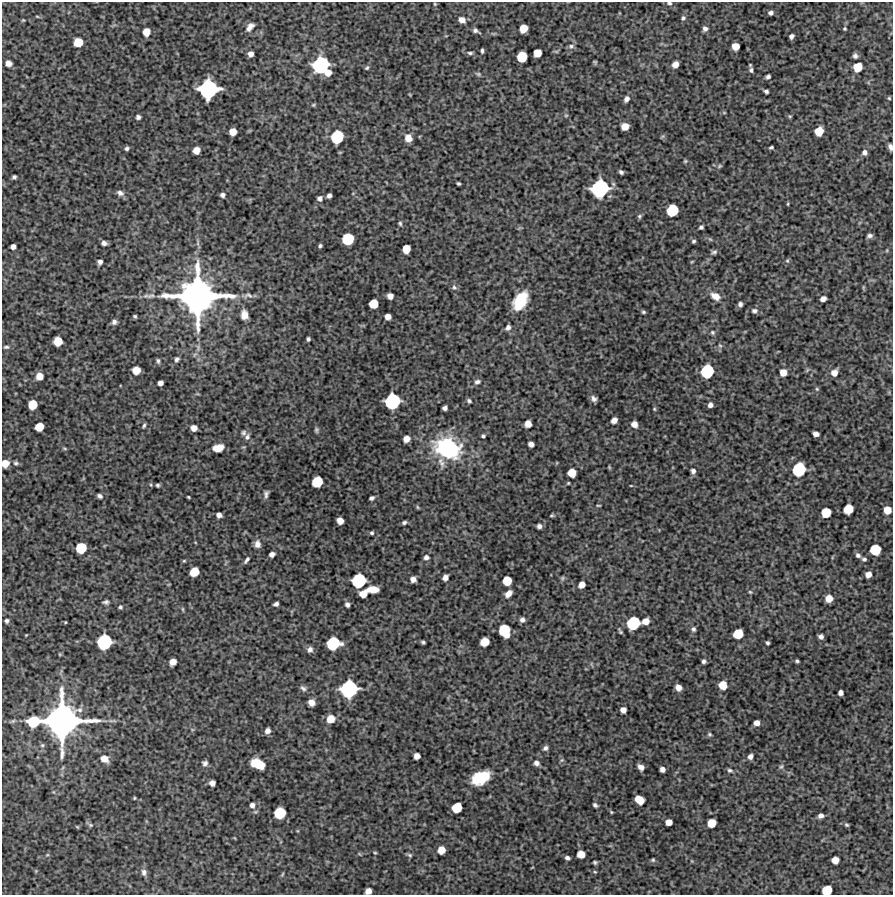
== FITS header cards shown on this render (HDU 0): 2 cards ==
NAXIS1  =                  891 /Length X axis
NAXIS2  =                  893 /Length Y axis

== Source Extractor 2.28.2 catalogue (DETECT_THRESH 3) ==
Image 891 x 893 px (HDU 0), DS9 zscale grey, 1 PNG px = 1 image px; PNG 895 x 897 px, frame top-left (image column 1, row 893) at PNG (2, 2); no overlay
Background 6160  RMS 310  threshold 940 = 3 sigma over >= 5 px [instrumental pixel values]
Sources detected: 264; all 264 listed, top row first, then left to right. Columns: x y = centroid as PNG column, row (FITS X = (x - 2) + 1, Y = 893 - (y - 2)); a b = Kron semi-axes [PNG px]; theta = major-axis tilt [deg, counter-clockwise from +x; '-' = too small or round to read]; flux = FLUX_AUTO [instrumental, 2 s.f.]
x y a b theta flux
669 3 6 4 -3 3.8e+04
435 4 4 4 - 1.9e+04
771 13 5 4 - 6.4e+04
37 16 5 3 - 1.7e+04
683 18 6 5 - 4.2e+04
23 20 3 3 - 1.7e+04
462 20 6 5 - 1.4e+05
250 27 12 6 49 1.2e+05
523 28 7 6 - 3.0e+05
705 29 6 5 - 7.4e+04
845 29 4 4 - 2.4e+04
476 31 7 4 -27 6.3e+04
146 32 7 6 - 2.4e+05
791 36 5 4 - 6.6e+04
78 42 7 7 - 3.6e+05
571 46 8 6 3 6.0e+04
736 46 6 6 - 2.3e+05
482 51 4 3 - 3.8e+04
556 51 6 4 -19 2.6e+04
470 53 6 4 -1 4.3e+04
537 53 6 6 - 2.6e+05
250 54 5 5 - 1.1e+05
855 56 5 5 - 5.3e+04
522 57 8 7 - 5.6e+05
595 62 5 4 - 2.7e+04
8 63 5 5 - 1.3e+05
675 64 6 5 - 1.5e+05
321 65 13 12 - 1.6e+06
858 67 8 7 - 3.9e+05
367 68 6 4 52 3.4e+04
751 70 7 5 87 5.6e+04
328 72 7 7 - 1.8e+05
478 74 8 4 -24 3.6e+04
768 76 5 4 - 5.8e+04
208 89 14 13 - 2.1e+06
766 91 4 3 - 4.7e+04
889 98 4 4 - 2.2e+04
627 99 6 4 57 8.7e+04
313 105 5 4 - 2.6e+04
724 113 5 3 - 2.0e+04
566 115 6 4 1 2.6e+04
790 116 5 4 - 2.4e+04
138 117 4 4 - 6.0e+04
625 126 6 6 - 2.3e+05
819 131 7 6 - 3.5e+05
233 132 6 6 - 2.2e+05
337 137 10 9 - 9.0e+05
662 137 6 4 20 2.5e+04
408 138 8 7 - 1.8e+05
771 147 4 3 - 3.3e+04
890 147 6 4 -71 6.9e+04
127 148 5 4 - 4.5e+04
196 150 6 6 - 2.0e+05
864 152 5 5 - 7.2e+04
685 161 5 4 - 2.6e+04
719 166 6 5 - 3.1e+04
621 172 4 4 - 5.3e+04
14 177 4 4 - 4.6e+04
458 183 4 3 - 3.3e+04
600 188 13 12 - 1.8e+06
120 193 9 6 -26 8.4e+04
222 195 4 4 - 6.7e+04
329 196 4 4 - 7.4e+04
320 198 5 5 - 7.6e+04
788 204 5 3 - 2.0e+04
672 210 9 8 - 7.0e+05
639 216 6 5 - 3.6e+04
400 223 5 4 - 3.3e+04
701 227 4 4 - 4.8e+04
870 236 6 4 8 6.4e+04
348 239 9 8 - 7.4e+05
710 239 5 4 - 2.5e+04
694 241 4 3 - 3.4e+04
104 243 5 4 - 7.9e+04
13 246 5 4 - 9.7e+04
320 246 4 3 - 3.6e+04
406 249 7 6 - 2.9e+05
887 250 6 3 72 2.0e+04
714 252 8 5 15 4.7e+04
692 261 5 3 - 1.8e+04
787 261 5 5 - 2.9e+04
100 262 5 4 - 7.5e+04
454 287 7 6 - 5.3e+04
863 287 6 4 -72 2.2e+04
248 295 14 7 0 1.1e+05
151 296 14 6 12 9.8e+04
198 296 37 34 -2 7.8e+06
390 296 5 5 - 1.2e+05
715 296 11 7 -29 2.1e+05
823 299 5 4 - 1.0e+05
520 301 17 10 60 8.7e+05
373 304 7 7 - 3.7e+05
740 304 4 4 - 5.6e+04
754 311 8 6 5 6.7e+04
643 312 4 3 - 3.0e+04
244 315 8 6 -81 2.0e+05
135 316 4 3 - 3.0e+04
388 316 5 5 - 1.3e+05
114 322 6 5 - 6.8e+04
508 327 7 5 56 6.7e+04
712 332 6 5 - 3.9e+04
308 339 4 4 - 4.2e+04
58 341 7 7 - 3.7e+05
720 345 6 5 - 3.8e+04
6 347 6 4 0 3.7e+04
177 359 7 5 59 5.3e+04
158 361 6 4 -76 4.3e+04
136 370 6 6 - 2.6e+05
707 371 10 9 - 9.7e+05
783 372 7 7 - 1.9e+05
834 373 7 6 - 1.6e+05
39 376 6 6 - 2.1e+05
477 382 8 6 10 6.5e+04
160 383 5 4 - 1.0e+05
817 389 5 5 - 3.1e+04
594 399 7 5 -42 7.8e+04
392 401 11 10 - 1.4e+06
469 401 4 4 - 4.4e+04
33 405 7 7 - 3.9e+05
710 405 5 5 - 8.3e+04
445 408 5 4 - 6.9e+04
654 409 5 4 - 2.5e+04
614 420 6 5 - 1.2e+05
528 424 6 6 - 1.9e+05
634 424 6 6 - 1.4e+05
144 425 5 4 - 3.7e+04
39 427 7 6 - 3.2e+05
194 428 5 5 - 1.6e+05
316 430 6 5 - 3.7e+04
244 433 7 6 - 4.9e+04
816 434 5 4 - 9.5e+04
483 436 4 3 - 3.8e+04
247 437 8 6 69 6.4e+04
406 439 6 5 - 1.6e+05
531 444 5 5 - 1.1e+05
65 448 7 3 -19 2.5e+04
218 448 9 6 11 2.7e+05
447 448 27 20 -22 2.1e+06
441 462 17 8 -70 1.4e+05
5 463 7 6 - 2.2e+05
16 463 6 6 - 4.6e+04
609 467 5 4 - 2.1e+04
799 469 10 9 - 1.0e+06
693 471 5 5 - 6.6e+04
572 473 6 6 - 3.2e+05
317 482 8 7 - 6.1e+05
568 483 3 2 - 2.0e+04
151 485 5 3 - 2.1e+04
157 485 3 3 - 3.3e+04
631 486 4 3 - 1.6e+04
266 494 8 5 83 6.6e+04
100 496 5 4 - 5.6e+04
188 497 4 2 - 2.1e+04
372 498 5 4 - 5.5e+04
598 505 4 2 - 2.1e+04
417 507 6 4 -87 2.2e+04
848 509 7 7 - 4.3e+05
887 510 6 6 - 2.5e+05
826 513 7 7 - 4.3e+05
219 515 5 4 - 1.0e+05
552 515 5 3 - 2.6e+04
340 521 6 5 - 1.7e+05
404 522 4 4 - 4.7e+04
539 526 4 4 - 6.6e+04
372 533 4 4 - 3.6e+04
257 544 9 7 -87 1.3e+05
81 548 8 7 - 5.9e+05
875 550 8 8 - 5.6e+05
272 554 5 4 - 9.8e+04
858 555 6 5 - 6.2e+04
426 557 6 5 - 7.2e+04
864 559 4 4 - 4.3e+04
247 560 8 3 56 5.8e+04
184 561 5 4 - 2.3e+04
194 572 7 6 - 3.8e+05
868 574 5 5 - 1.4e+05
445 577 6 5 - 1.1e+05
562 578 6 5 - 3.3e+04
413 579 5 5 - 1.1e+05
359 580 10 10 - 1.1e+06
507 581 7 7 - 4.0e+05
582 585 6 5 - 1.6e+05
373 589 10 5 -1 3.0e+05
750 592 5 4 - 2.4e+04
363 594 7 6 - 2.2e+05
508 594 7 5 43 1.3e+05
829 598 6 6 - 2.2e+05
106 602 7 5 4 5.1e+04
276 604 5 4 - 6.3e+04
347 604 5 4 - 6.9e+04
120 607 5 5 - 3.8e+04
183 609 7 3 -81 2.4e+04
522 620 5 5 - 7.3e+04
7 621 4 3 - 4.0e+04
646 621 6 5 - 1.8e+05
65 622 3 2 - 1.7e+04
633 623 10 9 - 9.6e+05
693 629 6 5 - 4.8e+04
504 631 10 8 -70 8.0e+05
738 634 8 7 - 4.7e+05
26 635 2 2 - 1.3e+04
821 637 5 4 - 7.3e+04
104 642 11 10 - 1.3e+06
423 642 4 3 - 3.6e+04
485 642 7 6 - 3.2e+05
333 643 10 9 - 9.5e+05
767 643 3 3 - 3.8e+04
310 649 7 6 - 7.8e+04
704 661 4 4 - 5.4e+04
797 661 3 3 - 3.3e+04
173 662 6 5 - 1.7e+05
723 685 7 7 - 3.0e+05
678 687 6 5 - 1.4e+05
303 688 9 6 -35 6.0e+04
349 689 13 12 - 1.7e+06
841 693 5 4 - 9.3e+04
311 702 6 5 - 1.7e+05
623 710 5 5 - 1.3e+05
330 719 7 7 - 2.7e+05
62 721 31 30 - 6.9e+06
33 722 11 9 10 7.0e+05
757 723 5 5 - 1.3e+05
267 731 6 5 - 9.6e+04
710 734 5 4 - 3.3e+04
545 748 6 5 - 6.1e+04
417 756 5 5 - 1.4e+05
750 756 6 5 - 9.0e+04
104 759 9 7 -34 2.0e+05
562 760 6 5 - 3.4e+04
205 763 6 6 - 6.6e+04
536 763 6 5 - 8.5e+04
257 764 12 8 -24 4.5e+05
641 767 6 5 - 1.0e+05
781 767 7 5 61 4.1e+04
662 769 5 5 - 9.3e+04
730 770 7 5 -7 4.7e+04
480 778 15 9 26 8.6e+05
212 783 5 5 - 1.1e+05
134 798 3 3 - 2.1e+04
639 800 8 6 -41 3.5e+05
252 805 7 6 - 8.5e+04
595 805 5 4 - 5.1e+04
457 807 8 7 - 5.0e+05
611 812 4 3 - 2.1e+04
280 813 8 8 - 6.8e+05
821 816 5 4 - 8.4e+04
669 822 5 5 - 1.7e+05
712 823 7 6 - 3.1e+05
90 825 7 5 -21 4.0e+04
847 825 6 4 -30 3.2e+04
441 850 6 6 - 2.4e+05
375 853 4 3 - 2.2e+04
581 854 6 6 - 2.4e+05
47 855 6 3 18 2.4e+04
410 855 7 5 -17 3.6e+04
567 858 4 4 - 5.9e+04
653 860 4 4 - 2.9e+04
835 860 6 6 - 2.0e+05
595 862 4 3 - 3.4e+04
36 871 6 4 -72 2.3e+04
144 872 8 7 - 8.6e+04
282 874 7 3 46 2.1e+04
827 890 7 7 - 4.8e+05
368 891 6 5 - 1.5e+05
At the frame edge (FLAGS 8, measured only in part): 5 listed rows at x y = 669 3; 890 147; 5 463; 827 890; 368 891